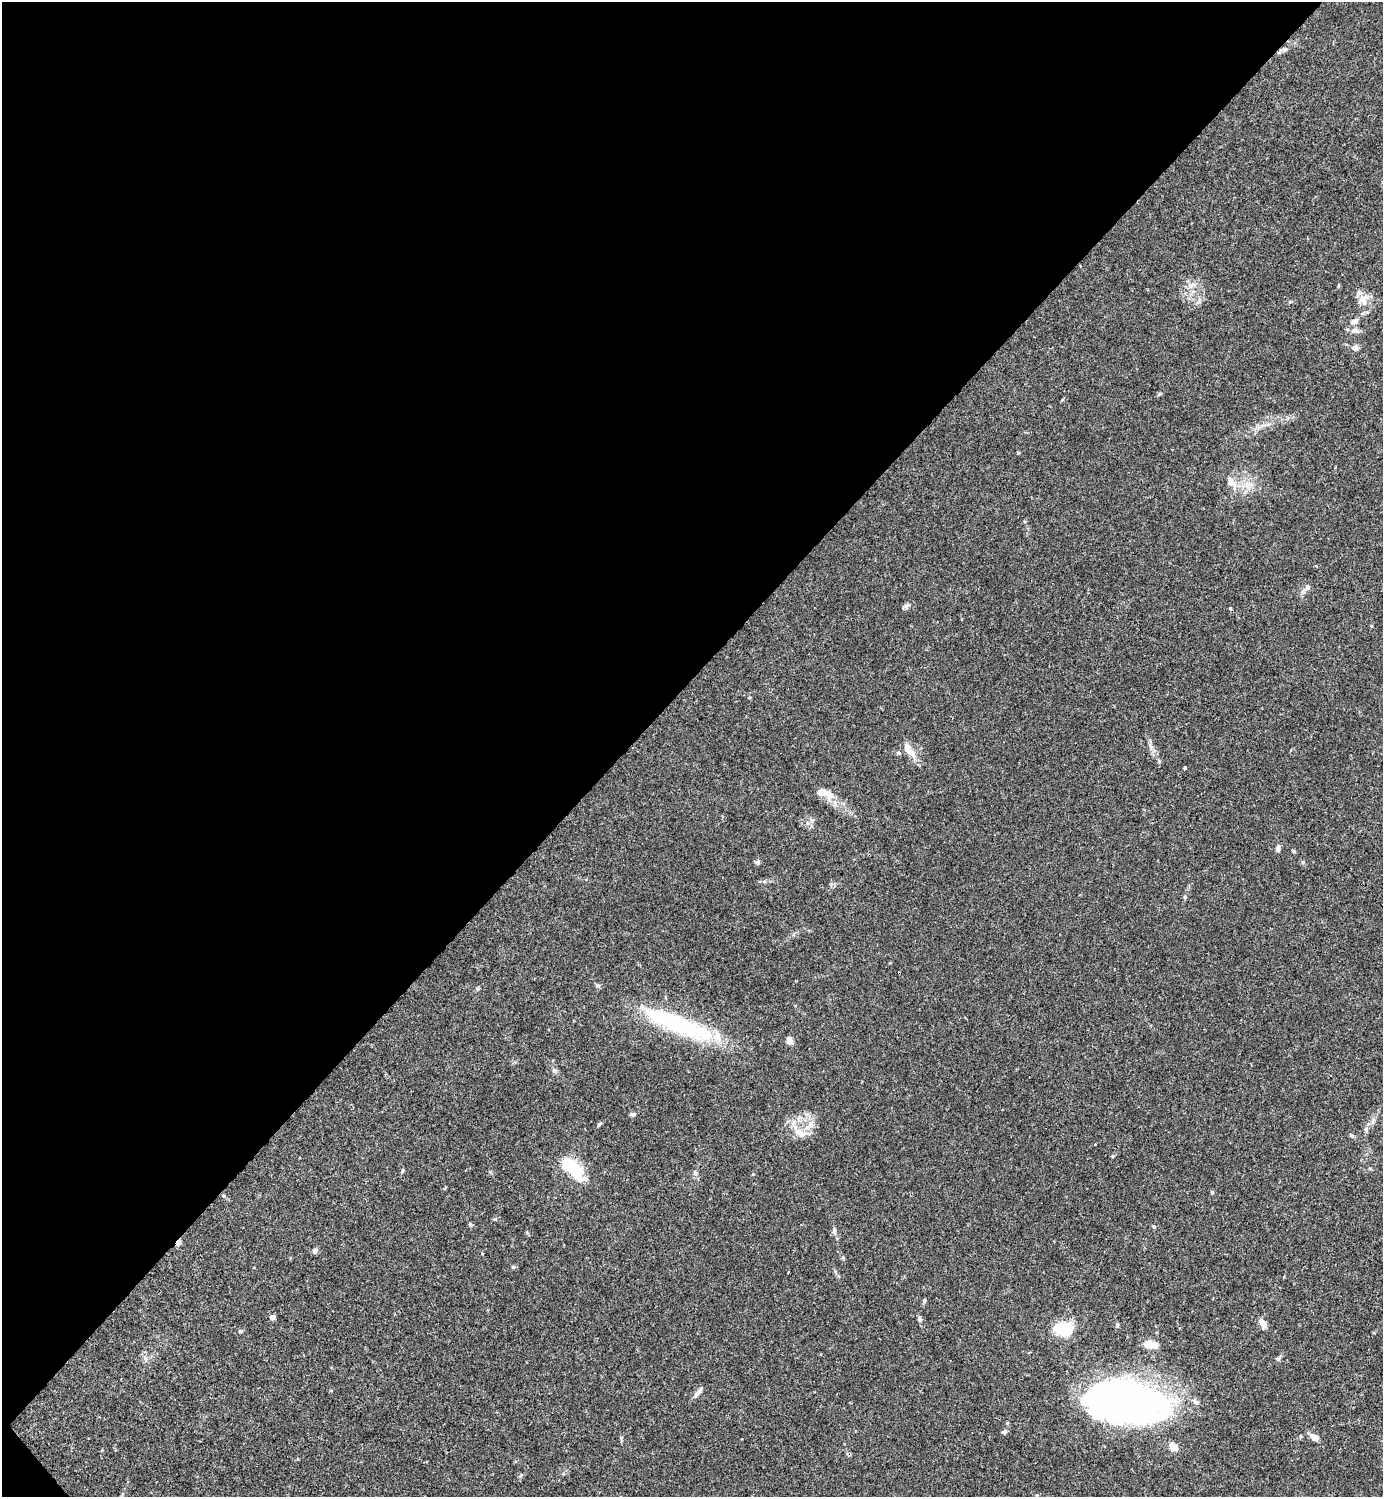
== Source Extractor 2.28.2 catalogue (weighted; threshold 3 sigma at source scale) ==
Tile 5 of 4 x 4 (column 1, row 2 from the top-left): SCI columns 300-1680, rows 2990-4484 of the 5981 x 5982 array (HDU 1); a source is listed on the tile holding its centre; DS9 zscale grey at full resolution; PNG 1385 x 1499 px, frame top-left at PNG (2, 2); no overlay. Shown black and unused: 46% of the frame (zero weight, under 3 of 4 exposures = <1% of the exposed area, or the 3 px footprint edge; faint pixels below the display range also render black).
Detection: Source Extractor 2.28.2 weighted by HDU 2 'WHT'; one run over the whole footprint, this tile lists its part. Background 0.0149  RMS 0.0021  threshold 0.00953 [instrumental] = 3 sigma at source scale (4.5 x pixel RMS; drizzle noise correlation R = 1.50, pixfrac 1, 0.05/0.05 arcsec/px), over >= 5 px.
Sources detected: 68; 5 inside a brighter object's white glare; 1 cosmic-ray / hot-pixel residue — not listed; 3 inside a brighter listed object's ellipse — not listed separately; the other 59 listed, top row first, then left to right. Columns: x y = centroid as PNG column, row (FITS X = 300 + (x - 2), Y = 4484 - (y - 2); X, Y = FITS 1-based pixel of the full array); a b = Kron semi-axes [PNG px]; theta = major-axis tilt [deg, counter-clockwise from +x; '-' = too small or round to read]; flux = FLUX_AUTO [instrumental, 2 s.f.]
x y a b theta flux
1284 49 6 5 - 0.39
1192 285 12 6 19 0.98
1198 301 8 5 45 0.53
1364 301 16 8 -61 2
1354 321 10 7 21 1.1
1355 331 11 6 4 0.97
1356 348 6 5 - 1.1
1018 453 4 3 - 0.2
1231 483 13 9 -25 1.8
1306 588 18 5 39 0.91
907 606 9 6 52 0.58
1151 746 11 5 -74 0.78
910 751 24 9 -52 2.6
1185 768 4 3 - 0.27
827 793 22 13 -45 2.9
812 821 6 5 - 0.52
1278 849 7 5 88 0.82
1294 851 5 4 - 0.27
757 862 7 6 - 0.46
1303 862 5 4 - 0.26
764 881 6 4 1 0.32
598 985 6 5 - 0.36
679 1024 76 23 -24 22
789 1040 9 7 -78 1.1
633 1114 7 5 3 0.48
798 1119 7 4 -72 0.47
599 1124 7 4 52 0.33
809 1126 16 8 33 1.9
1366 1129 7 5 43 0.49
800 1133 16 9 -29 2.4
1352 1136 6 4 -43 0.31
1112 1156 5 4 - 0.23
569 1165 10 7 -23 12
402 1171 6 4 73 0.31
695 1173 7 6 - 0.5
471 1225 5 5 - 0.36
1153 1226 5 3 - 0.22
834 1230 8 5 -81 0.53
178 1244 8 6 -89 0.57
315 1251 7 6 - 0.55
513 1267 6 4 -45 0.29
924 1300 5 4 - 0.3
272 1317 4 4 - 1.7
919 1319 8 5 -84 0.46
1263 1323 11 7 -61 1.4
1117 1325 6 4 87 0.35
1063 1328 14 9 10 8.3
240 1331 6 5 - 0.39
1149 1344 13 7 -10 2.7
146 1358 8 4 -72 0.46
1279 1358 8 5 52 0.43
698 1392 16 5 49 0.95
1127 1400 64 35 -8 130
1007 1423 4 4 - 0.21
1004 1432 7 5 24 0.42
1314 1437 11 7 -25 1.2
1174 1447 12 9 -49 1.7
521 1475 7 4 45 0.35
1037 1495 5 4 - 0.26
Overlapping masked pixels (flux is a lower limit): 1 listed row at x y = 178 1244
Isophote crosses this tile's border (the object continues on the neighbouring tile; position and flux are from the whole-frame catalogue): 1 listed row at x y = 1037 1495
Unlisted compact peaks at least as high as the median listed source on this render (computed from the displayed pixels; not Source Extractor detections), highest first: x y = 1212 1192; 495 1219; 1159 761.